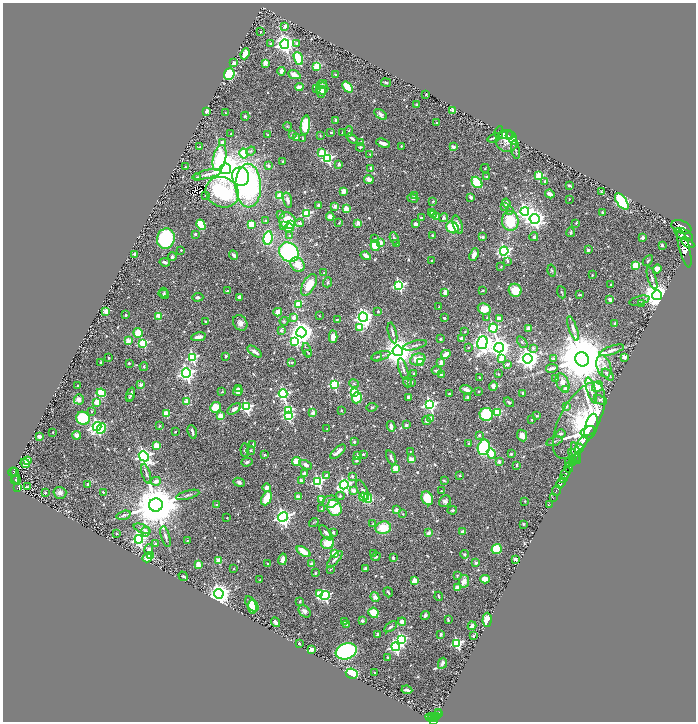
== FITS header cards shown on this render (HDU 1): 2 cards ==
NAXIS1  =                 1387
NAXIS2  =                 1439

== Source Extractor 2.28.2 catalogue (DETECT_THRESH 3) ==
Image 1387 x 1439 px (HDU 1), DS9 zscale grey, zoomed out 1/2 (1 PNG px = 2 x 2 image px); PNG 698 x 724 px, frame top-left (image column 2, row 1438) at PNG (3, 3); each listed source drawn as its Kron ellipse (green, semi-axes under 4 px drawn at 4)
Background 0.537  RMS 0.017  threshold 0.0499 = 3 sigma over >= 5 px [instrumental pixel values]
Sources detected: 740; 29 cannot appear on this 1/2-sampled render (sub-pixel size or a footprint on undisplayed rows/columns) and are neither listed nor drawn; of the other 711, the 500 brightest by FLUX_AUTO listed and drawn (211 fainter detections omitted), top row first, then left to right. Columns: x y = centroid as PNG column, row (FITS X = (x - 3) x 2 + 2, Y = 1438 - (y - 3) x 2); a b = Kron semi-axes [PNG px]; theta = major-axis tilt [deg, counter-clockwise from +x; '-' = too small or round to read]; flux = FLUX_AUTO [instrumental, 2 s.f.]
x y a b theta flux
285 26 2 2 - 45
260 31 2 2 - 4
297 43 3 3 - 6.3
270 44 3 3 - 4.7
285 44 4 4 - 1900
245 54 5 3 - 68
298 58 7 4 -69 150
234 63 3 3 - 17
265 63 3 2 - 72
317 66 3 3 - 160
281 71 4 3 - 18
229 74 6 5 - 220
294 75 6 4 -23 26
336 75 3 2 - 2.7
386 83 5 3 - 4.5
322 84 5 4 - 5.4
299 87 4 3 - 27
348 87 6 3 -50 120
317 89 2 2 - 9.3
322 89 6 6 - 11
321 92 6 4 83 18
426 95 3 2 - 2.7
417 104 3 2 - 3.1
452 110 2 2 - 43
207 111 2 2 - 54
225 113 2 2 - 3.2
381 114 7 4 -34 12
245 116 4 3 - 5.5
336 121 4 2 - 7.2
437 123 3 2 - 4.6
305 125 10 4 82 110
287 126 4 3 - 2.7
349 131 5 3 - 4
342 132 2 2 - 9
499 132 6 3 80 3.5
331 133 2 2 - 5.9
231 134 2 2 - 4.2
268 135 3 2 - 2.8
292 135 2 2 - 18
320 135 3 3 - 2.9
506 135 7 4 9 65
509 136 3 3 - 33
297 138 2 2 - 21
303 138 4 2 - 4.1
352 138 6 3 -38 8.5
494 138 6 3 21 4.6
512 138 7 4 -67 76
507 141 11 10 - 36
222 142 2 2 - 18
361 142 2 2 - 7
383 143 7 3 -20 17
401 146 2 2 - 2.8
200 147 4 2 - 4.1
360 147 4 4 - 3.7
453 147 2 2 - 38
515 150 9 3 -78 5.8
251 151 5 4 - 5.1
244 153 5 4 - 84
321 153 3 3 - 96
370 154 2 2 - 2.8
220 158 13 6 76 170
328 158 4 4 - 430
283 162 3 2 - 7
339 164 3 3 - 6
269 166 4 4 - 8.3
185 167 2 2 - 3.3
370 168 2 2 - 9.7
485 168 4 2 - 2.9
225 169 5 5 - 9100
207 174 15 4 13 17
241 176 9 8 - 170
539 176 3 3 - 200
198 177 2 2 - 15
486 177 2 2 - 9.3
369 180 5 3 - 18
477 182 6 4 -50 92
545 182 3 3 - 9.8
569 185 3 2 - 6.9
248 186 22 13 -88 590
343 191 4 3 - 25
602 191 4 2 - 3.6
222 192 17 15 -28 540
550 194 5 3 - 12
206 195 2 2 - 2.8
414 195 4 3 - 5.3
280 196 3 3 - 150
471 197 3 2 - 10
413 198 6 4 -18 8.4
569 199 2 2 - 3.3
287 200 8 4 -76 14
433 201 2 2 - 6.3
622 201 9 5 -54 320
506 203 4 3 - 7.5
318 205 3 3 - 8.1
335 206 2 2 - 38
505 206 2 2 - 23
346 209 3 2 - 88
510 211 3 3 - 7.4
525 211 4 4 - 1000
432 212 2 2 - 12
602 212 3 3 - 4.2
306 213 3 3 - 290
433 214 3 2 - 4
280 215 2 2 - 22
330 216 4 4 - 19
436 216 4 3 - 16
421 218 2 2 - 12
443 218 4 4 - 8.6
535 219 5 5 - 1700
266 221 2 2 - 5.3
288 221 9 8 - 100
510 221 10 8 -84 120
300 223 4 4 - 9.6
339 223 3 2 - 2.7
358 223 2 2 - 59
576 223 2 2 - 4.6
251 224 4 3 - 49
416 224 3 3 - 14
201 225 5 3 - 97
291 225 3 2 - 70
458 225 10 4 -71 15
284 226 4 3 - 21
452 227 6 5 - 120
681 227 10 6 -21 3700
289 228 4 3 - 67
571 232 4 2 - 5.7
195 234 2 2 - 20
684 234 10 5 -26 3700
290 236 2 2 - 12
432 236 3 3 - 6.4
483 237 4 3 - 5.5
534 237 4 3 - 6
268 238 7 4 79 240
375 238 3 3 - 2.7
394 238 6 3 -67 8.4
643 238 2 2 - 36
166 239 10 8 73 440
380 242 2 2 - 48
397 243 3 2 - 2.9
687 243 7 3 -32 2100
662 245 2 2 - 21
375 246 5 4 - 85
684 248 19 5 -76 5600
181 250 2 2 - 3.8
588 250 3 3 - 7.9
504 251 4 4 - 730
289 252 10 9 - 440
135 254 3 3 - 13
234 255 5 3 - 11
474 255 6 4 67 24
366 256 5 3 - 20
172 257 4 3 - 7.4
431 261 2 2 - 2.7
508 261 3 2 - 8
648 261 6 3 45 4.9
165 262 5 2 - 9.5
298 265 8 6 -48 59
635 265 3 3 - 150
501 267 2 2 - 2.9
657 269 4 4 - 21
552 271 6 4 -76 4.5
324 273 3 3 - 2.9
592 275 3 2 - 3
652 278 11 3 -72 10
328 282 5 3 - 4.8
611 284 2 2 - 3.3
309 285 12 6 60 55
399 285 4 4 - 480
483 290 3 2 - 3.2
515 290 6 6 - 66
227 291 2 2 - 7.1
164 292 5 3 - 4.6
561 292 6 2 -69 4
445 293 4 3 - 19
164 294 5 4 - 5.4
580 295 4 2 - 3.7
657 295 5 5 - 5600
198 297 5 3 - 8.1
239 298 3 3 - 15
610 300 4 3 - 13
639 300 10 3 14 6.7
641 303 2 2 - 3.1
298 304 3 3 - 120
439 307 3 2 - 2.7
484 309 7 5 -26 56
106 311 3 2 - 94
278 312 4 3 - 55
378 312 3 3 - 3.8
126 315 2 2 - 11
159 316 3 3 - 86
319 316 4 3 - 2.7
363 317 4 4 - 1600
487 317 2 2 - 2.9
294 318 3 3 - 53
444 318 2 2 - 7.6
337 319 3 2 - 3.3
499 319 4 3 - 44
284 321 4 3 - 4.1
205 322 3 2 - 5.2
240 323 8 6 -52 16
615 323 2 2 - 14
360 327 3 3 - 130
493 328 4 4 - 380
573 328 13 4 -71 17
528 329 2 2 - 44
281 330 2 2 - 21
301 332 5 5 - 3500
465 332 3 2 - 2.8
138 333 5 5 - 58
392 333 10 3 -76 7.9
198 337 7 3 10 20
333 337 6 4 88 25
462 338 4 3 - 18
440 339 2 2 - 4.9
128 341 3 3 - 89
295 341 4 4 - 260
522 342 7 3 -51 4.1
143 343 3 3 - 240
482 343 7 5 74 2300
415 345 12 3 15 8.2
468 348 2 2 - 4.3
499 348 5 4 - 2400
533 348 4 3 - 5.3
307 350 7 3 -74 4.1
612 350 13 4 18 13
398 351 5 5 - 6700
255 352 8 3 -37 15
309 353 2 2 - 2.7
446 354 5 2 - 39
226 356 2 2 - 9.9
381 356 10 3 16 9.3
192 357 4 3 - 390
377 357 5 2 - 3.2
625 357 2 2 - 44
109 358 2 2 - 13
418 359 8 5 17 70
501 359 3 2 - 46
528 359 5 4 - 2600
553 359 3 2 - 4
582 359 7 6 - 33000
292 362 2 2 - 9.9
101 363 3 2 - 6.4
129 363 2 2 - 12
421 363 3 2 - 36
441 363 2 2 - 56
507 364 3 2 - 23
144 366 4 2 - 3.1
604 366 11 7 -71 23
552 368 6 2 12 6.8
403 369 11 3 -73 10
437 371 5 3 - 7.5
186 373 4 4 - 1300
414 374 3 2 - 3.2
498 374 3 2 - 5.4
441 375 2 2 - 16
608 375 7 4 -42 15
480 377 3 2 - 3.5
556 379 3 3 - 4.2
407 382 5 3 - 9.1
411 382 4 3 - 3.4
354 383 5 3 - 4.1
563 383 10 6 -66 22
334 384 3 3 - 250
78 385 2 2 - 5.2
141 385 2 2 - 53
493 386 5 4 - 13
597 387 6 5 - 51
239 388 3 3 - 7
466 390 6 3 -20 18
566 390 2 2 - 54
591 390 13 3 -73 14
238 391 5 4 - 30
478 391 2 2 - 3.5
222 392 3 3 - 3.2
101 393 5 4 - 140
354 393 3 3 - 300
523 393 2 2 - 15
131 394 7 2 73 8.1
283 394 4 4 - 540
449 394 3 3 - 3.4
408 397 4 3 - 6.6
468 397 4 3 - 5.3
129 398 4 2 - 2.7
357 398 5 5 - 120
79 399 5 5 - 20
600 400 7 3 -27 3.6
187 401 3 3 - 70
97 402 3 3 - 110
509 402 5 3 - 5.7
430 405 4 4 - 670
566 406 2 2 - 26
215 407 5 5 - 56
246 407 4 4 - 460
372 407 5 3 - 4.3
234 409 7 4 36 16
288 410 4 3 - 330
341 410 2 2 - 5.9
92 412 3 2 - 3.4
498 412 3 3 - 160
313 413 2 2 - 55
166 414 3 3 - 120
486 414 7 6 - 170
220 416 3 2 - 96
288 416 4 3 - 330
537 416 3 2 - 4
83 418 7 6 - 210
431 418 2 2 - 18
531 419 2 2 - 3.4
579 420 42 19 62 430
426 421 4 4 - 7.9
406 425 3 3 - 9.9
160 426 3 2 - 3.3
391 426 5 3 - 18
97 427 4 4 - 1000
591 427 13 6 75 550
101 429 6 3 65 150
327 429 2 2 - 3.8
588 431 7 4 22 500
53 432 2 2 - 4.3
175 432 2 2 - 4.8
192 432 7 2 -70 9.6
560 434 5 3 - 5.8
77 435 4 3 - 18
479 435 2 2 - 18
522 435 6 5 - 24
39 437 3 3 - 17
554 441 8 3 17 6.3
354 442 3 2 - 6.1
582 443 7 3 60 1200
253 444 2 2 - 5.4
469 444 4 3 - 3.6
156 445 3 2 - 86
484 447 8 6 79 270
579 449 5 2 - 1600
245 450 7 4 -88 6
251 450 4 3 - 3.5
410 451 3 3 - 3.3
338 452 9 3 42 24
491 453 5 4 - 48
576 453 11 3 -77 400
363 454 2 2 - 9
511 454 2 2 - 10
264 455 2 2 - 10
357 455 4 3 - 17
144 456 5 4 - 1000
574 456 7 2 -55 370
391 458 8 2 -65 12
411 459 2 2 - 60
27 460 4 3 - 52
573 460 2 2 - 380
356 461 3 2 - 4.7
247 462 6 3 17 6.2
297 462 4 4 - 62
499 462 3 3 - 16
569 462 4 2 - 140
25 463 5 3 - 20
572 463 2 1 - 60
306 465 7 4 -26 11
517 465 4 2 - 4.1
569 467 5 3 - 700
396 468 3 3 - 120
13 472 4 2 - 100
14 472 2 1 - 15
566 473 6 3 54 1600
146 474 10 3 -73 8.9
305 474 4 3 - 21
460 475 2 2 - 4.7
326 476 3 2 - 18
352 476 2 2 - 13
17 479 5 1 - 48
563 479 2 2 - 300
15 480 4 2 - 98
301 480 4 3 - 16
444 480 3 2 - 3.9
156 481 5 3 - 12
318 481 4 4 - 410
239 482 6 4 -23 7.9
561 483 6 2 69 730
88 484 4 3 - 5.2
344 485 4 4 - 770
28 487 3 2 - 2.8
18 488 4 2 - 130
267 488 4 3 - 16
363 490 10 4 -63 11
557 490 5 2 - 160
354 491 3 2 - 27
442 491 4 3 - 3.2
103 492 2 2 - 6.7
45 493 3 2 - 3
60 493 6 6 - 13
188 495 12 3 16 7.9
340 496 4 4 - 5.7
298 497 2 2 - 59
363 497 4 3 - 54
266 498 7 5 64 67
368 498 5 4 - 100
427 498 7 5 -63 80
553 498 2 1 - 12
321 499 3 2 - 26
445 501 6 5 - 11
525 501 2 2 - 2.7
330 502 8 6 12 17
156 505 7 6 - 22000
216 505 2 2 - 16
550 505 3 1 - 19
322 508 2 2 - 13
334 508 8 7 - 110
396 510 3 3 - 20
452 510 5 3 - 6.1
403 514 3 3 - 3.2
124 515 7 4 15 6.6
283 517 5 4 - 1400
227 518 2 2 - 3.4
314 522 5 2 - 2.9
373 524 4 2 - 2.9
523 524 3 3 - 3.3
383 528 8 6 8 80
142 529 9 4 -21 12
146 532 5 4 - 16
333 532 3 3 - 5.3
462 532 4 3 - 11
117 533 3 2 - 3.5
326 533 9 4 -51 10
429 533 3 2 - 26
166 537 11 3 -74 8.2
139 539 4 4 - 780
187 541 2 2 - 3
328 543 6 6 - 59
155 544 2 2 - 19
149 549 5 4 - 14
497 549 5 5 - 140
303 552 8 3 -35 67
373 553 4 2 - 3.5
335 554 3 3 - 130
464 554 4 4 - 4.7
151 556 3 3 - 50
376 557 5 3 - 5.8
147 558 5 3 - 25
393 558 3 2 - 10
283 559 6 3 78 20
335 559 10 3 47 9.6
516 559 3 2 - 8.8
219 561 3 3 - 100
476 563 2 2 - 15
199 564 3 2 - 110
267 564 3 2 - 4.9
312 564 4 4 - 10
234 569 3 3 - 3.1
365 569 2 2 - 16
330 570 3 3 - 2.7
315 573 4 2 - 4.3
183 576 5 3 - 5.6
457 576 4 3 - 3.8
485 579 5 3 - 53
260 580 3 2 - 2.8
415 581 3 3 - 82
464 581 6 5 - 25
457 588 3 3 - 60
388 592 5 2 - 5.1
219 594 5 4 - 3000
320 594 3 3 - 97
325 595 5 4 - 450
439 596 4 2 - 5
375 597 5 4 - 17
300 601 3 2 - 3.8
252 604 9 5 -54 68
252 607 7 3 -88 39
305 611 7 5 -50 12
373 613 5 5 - 64
425 615 5 3 - 8.6
448 620 3 2 - 5.9
487 620 7 4 87 49
344 621 2 2 - 12
362 621 2 2 - 25
276 622 5 3 - 14
402 622 4 3 - 28
347 625 2 2 - 12
472 626 4 3 - 14
390 627 7 3 34 9
377 634 3 2 - 7.9
441 634 3 3 - 5.4
473 636 3 2 - 10
401 640 4 3 - 550
457 643 4 3 - 390
299 644 2 2 - 18
395 647 4 4 - 560
311 650 3 3 - 35
346 651 11 8 20 720
388 657 2 2 - 3.9
442 663 5 3 - 9.1
375 673 2 2 - 2.8
352 674 6 5 - 380
407 690 5 2 - 9.8
439 712 2 1 - 21
438 714 2 1 - 16
434 716 2 2 - 73
431 717 5 2 - 250
437 717 2 2 - 160
432 718 4 2 - 330
434 720 3 2 - 310
At the frame edge (FLAGS 8, measured only in part): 1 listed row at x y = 434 720
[211 fainter detections neither listed nor drawn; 29 sub-pixel or undisplayed-footprint detections neither listed nor drawn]